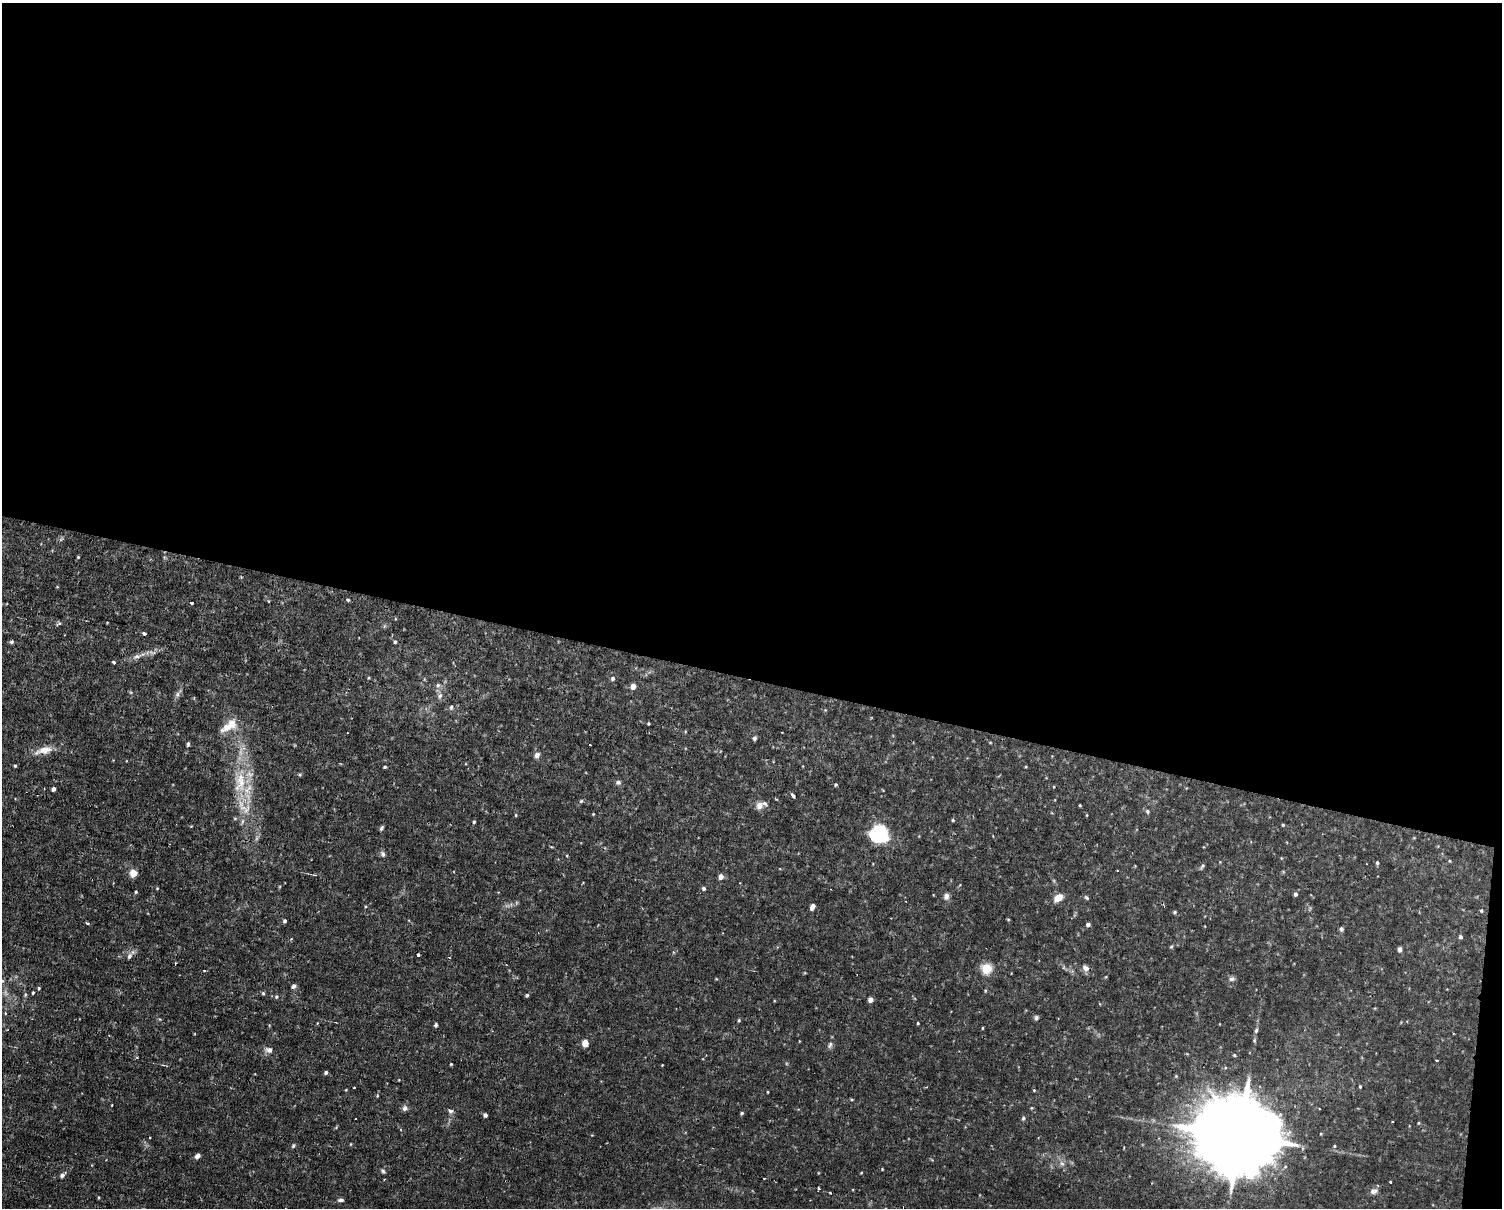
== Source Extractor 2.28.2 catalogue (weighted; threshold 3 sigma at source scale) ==
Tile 3 of 3 x 4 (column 3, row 1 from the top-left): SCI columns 3140-4639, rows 3799-5004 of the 4978 x 5004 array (HDU 1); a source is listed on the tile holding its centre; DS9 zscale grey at full resolution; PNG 1504 x 1210 px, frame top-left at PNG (2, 3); no overlay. Shown black and unused: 57% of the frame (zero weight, under 2 of 3 exposures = <1% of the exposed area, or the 3 px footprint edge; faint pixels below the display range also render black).
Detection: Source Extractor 2.28.2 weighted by HDU 2 'WHT'; one run over the whole footprint, this tile lists its part. Background 0.0153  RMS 0.0031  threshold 0.0141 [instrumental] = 3 sigma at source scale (4.5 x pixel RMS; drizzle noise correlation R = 1.50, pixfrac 1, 0.05/0.05 arcsec/px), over >= 5 px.
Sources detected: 123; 1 too faint to see at this stretch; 5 cosmic-ray / hot-pixel residue — not listed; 2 inside a brighter listed object's ellipse — not listed separately; the other 115 listed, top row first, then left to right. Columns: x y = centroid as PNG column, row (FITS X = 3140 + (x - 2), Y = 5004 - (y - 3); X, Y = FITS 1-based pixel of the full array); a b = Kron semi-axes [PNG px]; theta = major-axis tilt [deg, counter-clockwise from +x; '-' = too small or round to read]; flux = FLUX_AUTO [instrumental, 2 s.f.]
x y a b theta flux
78 557 3 3 - 0.26
348 600 3 3 - 0.6
191 603 3 3 - 2.2
59 624 8 4 30 0.55
144 633 3 3 - 0.89
11 642 5 4 - 0.56
395 642 4 4 - 0.43
137 656 12 5 19 1.4
113 662 3 3 - 2.5
613 678 5 5 - 0.75
438 685 6 5 - 0.77
633 686 5 4 - 2.9
177 694 8 5 71 0.9
440 695 7 5 42 0.76
451 707 7 5 86 0.56
649 723 3 3 - 0.36
227 728 21 11 29 4.2
782 732 2 2 - 0.2
754 738 5 4 - 0.76
188 744 5 3 - 0.56
44 750 25 9 16 3.7
537 755 7 6 - 1.2
15 766 3 3 - 0.34
385 767 4 3 - 0.41
241 782 34 17 69 12
618 782 8 6 -9 0.72
836 784 4 3 - 0.42
53 789 4 3 - 1.1
793 796 6 3 -54 0.8
581 801 7 4 44 0.45
1080 805 3 2 - 0.25
759 806 8 7 - 2.1
246 810 19 5 64 2.4
1147 811 6 5 - 0.52
593 814 3 3 - 0.27
516 815 5 3 - 0.27
953 820 4 4 - 0.32
474 822 4 3 - 0.38
1283 825 4 3 - 0.28
381 828 6 4 58 0.61
879 834 23 21 -16 14
383 854 8 6 -59 0.78
1377 863 4 4 - 0.44
1202 866 8 4 53 0.53
1117 870 3 2 - 0.23
133 873 8 8 - 2.7
721 876 5 5 - 2
703 888 5 4 - 0.58
136 892 4 3 - 0.39
1296 894 5 4 - 0.74
946 896 8 7 - 1.2
1058 898 10 7 34 3.1
1086 898 7 4 -44 0.48
812 907 6 4 66 1.4
1481 911 4 4 - 0.35
1175 912 4 4 - 0.39
1008 919 5 3 - 0.25
285 921 4 4 - 0.65
87 923 3 3 - 0.57
1088 924 4 4 - 0.83
1341 929 6 5 - 0.56
1461 937 4 4 - 0.62
1171 947 5 3 - 0.35
1400 949 5 4 - 0.94
418 955 3 3 - 1.1
129 956 7 6 - 0.81
1085 968 9 7 -26 1.5
987 969 10 10 - 5.1
204 970 3 3 - 0.37
1232 979 8 6 4 0.85
293 986 6 5 - 0.78
39 988 4 4 - 0.34
33 993 3 3 - 0.46
263 993 5 4 - 0.43
25 995 6 4 78 0.45
527 995 4 3 - 0.53
276 997 5 4 - 0.46
870 1000 4 4 - 1.8
5 1013 3 3 - 0.5
1036 1018 6 5 - 0.61
739 1020 4 4 - 0.36
918 1023 3 2 - 0.31
436 1025 5 4 - 0.47
982 1028 4 2 - 0.25
1256 1030 7 5 73 0.56
585 1043 5 4 - 6.2
830 1045 10 6 66 0.91
269 1050 11 8 -15 1.4
1234 1055 5 3 - 0.34
1436 1060 3 2 - 0.29
451 1064 3 3 - 0.29
662 1065 2 2 - 0.18
326 1072 4 3 - 0.63
1360 1086 3 3 - 0.52
1034 1090 4 3 - 0.27
768 1092 3 2 - 0.22
405 1108 7 7 - 0.93
451 1111 6 5 - 1.2
742 1113 4 3 - 0.43
485 1115 4 4 - 1
1023 1118 6 4 69 0.43
1418 1123 5 3 - 0.28
1240 1135 28 18 -14 6500
149 1137 3 3 - 0.49
293 1145 5 4 - 0.44
197 1156 7 5 35 0.98
1062 1163 7 6 - 0.97
882 1169 4 3 - 0.24
383 1171 6 5 - 0.53
861 1173 4 3 - 0.26
62 1175 8 5 45 0.93
1390 1182 3 3 - 1.1
819 1188 4 3 - 0.93
1374 1191 11 8 15 1.2
341 1200 8 4 1 0.72
Overlapping masked pixels (flux is a lower limit): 1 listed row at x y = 1240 1135